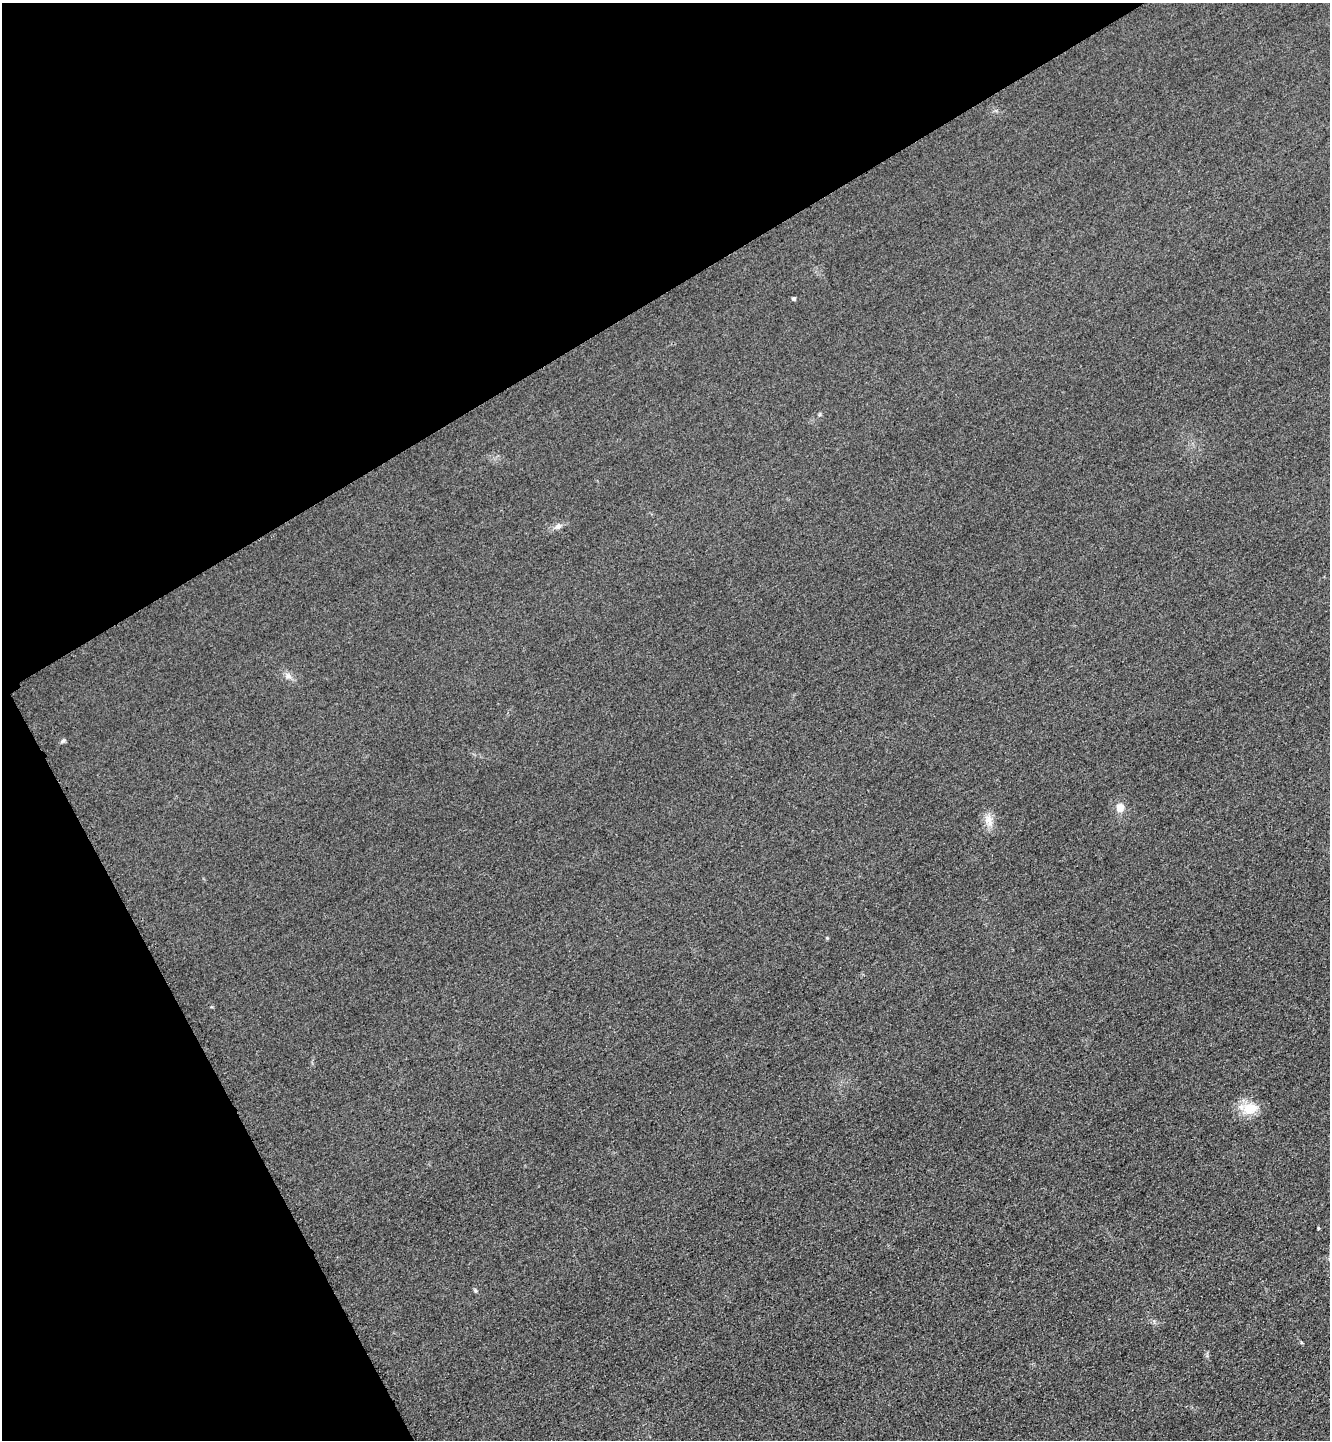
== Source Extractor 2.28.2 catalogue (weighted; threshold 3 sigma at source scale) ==
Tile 5 of 4 x 4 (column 1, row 2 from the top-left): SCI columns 179-1506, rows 2909-4346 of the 5808 x 5817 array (HDU 1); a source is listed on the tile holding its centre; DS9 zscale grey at full resolution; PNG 1332 x 1442 px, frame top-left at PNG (2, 3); no overlay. Shown black and unused: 29% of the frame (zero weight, under 3 of 4 exposures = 3% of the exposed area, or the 3 px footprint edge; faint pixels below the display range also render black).
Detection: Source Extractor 2.28.2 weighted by HDU 2 'WHT'; one run over the whole footprint, this tile lists its part. Background 0.0837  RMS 0.017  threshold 0.0763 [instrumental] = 3 sigma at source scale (4.5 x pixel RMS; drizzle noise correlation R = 1.50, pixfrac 1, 0.05/0.05 arcsec/px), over >= 5 px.
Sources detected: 10; all 10 listed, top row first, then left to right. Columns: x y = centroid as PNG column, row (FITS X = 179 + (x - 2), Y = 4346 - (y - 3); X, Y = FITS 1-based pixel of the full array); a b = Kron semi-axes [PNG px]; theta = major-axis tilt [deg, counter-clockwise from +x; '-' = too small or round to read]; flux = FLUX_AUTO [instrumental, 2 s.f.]
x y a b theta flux
794 298 4 4 - 3.8
558 526 10 7 19 6.6
288 676 9 6 -15 6.7
63 741 7 5 31 2.9
1120 808 11 10 - 14
989 819 12 8 -89 13
827 938 4 4 - 1.5
1250 1108 21 15 10 33
1318 1228 5 3 - 1.6
475 1290 5 5 - 2.3